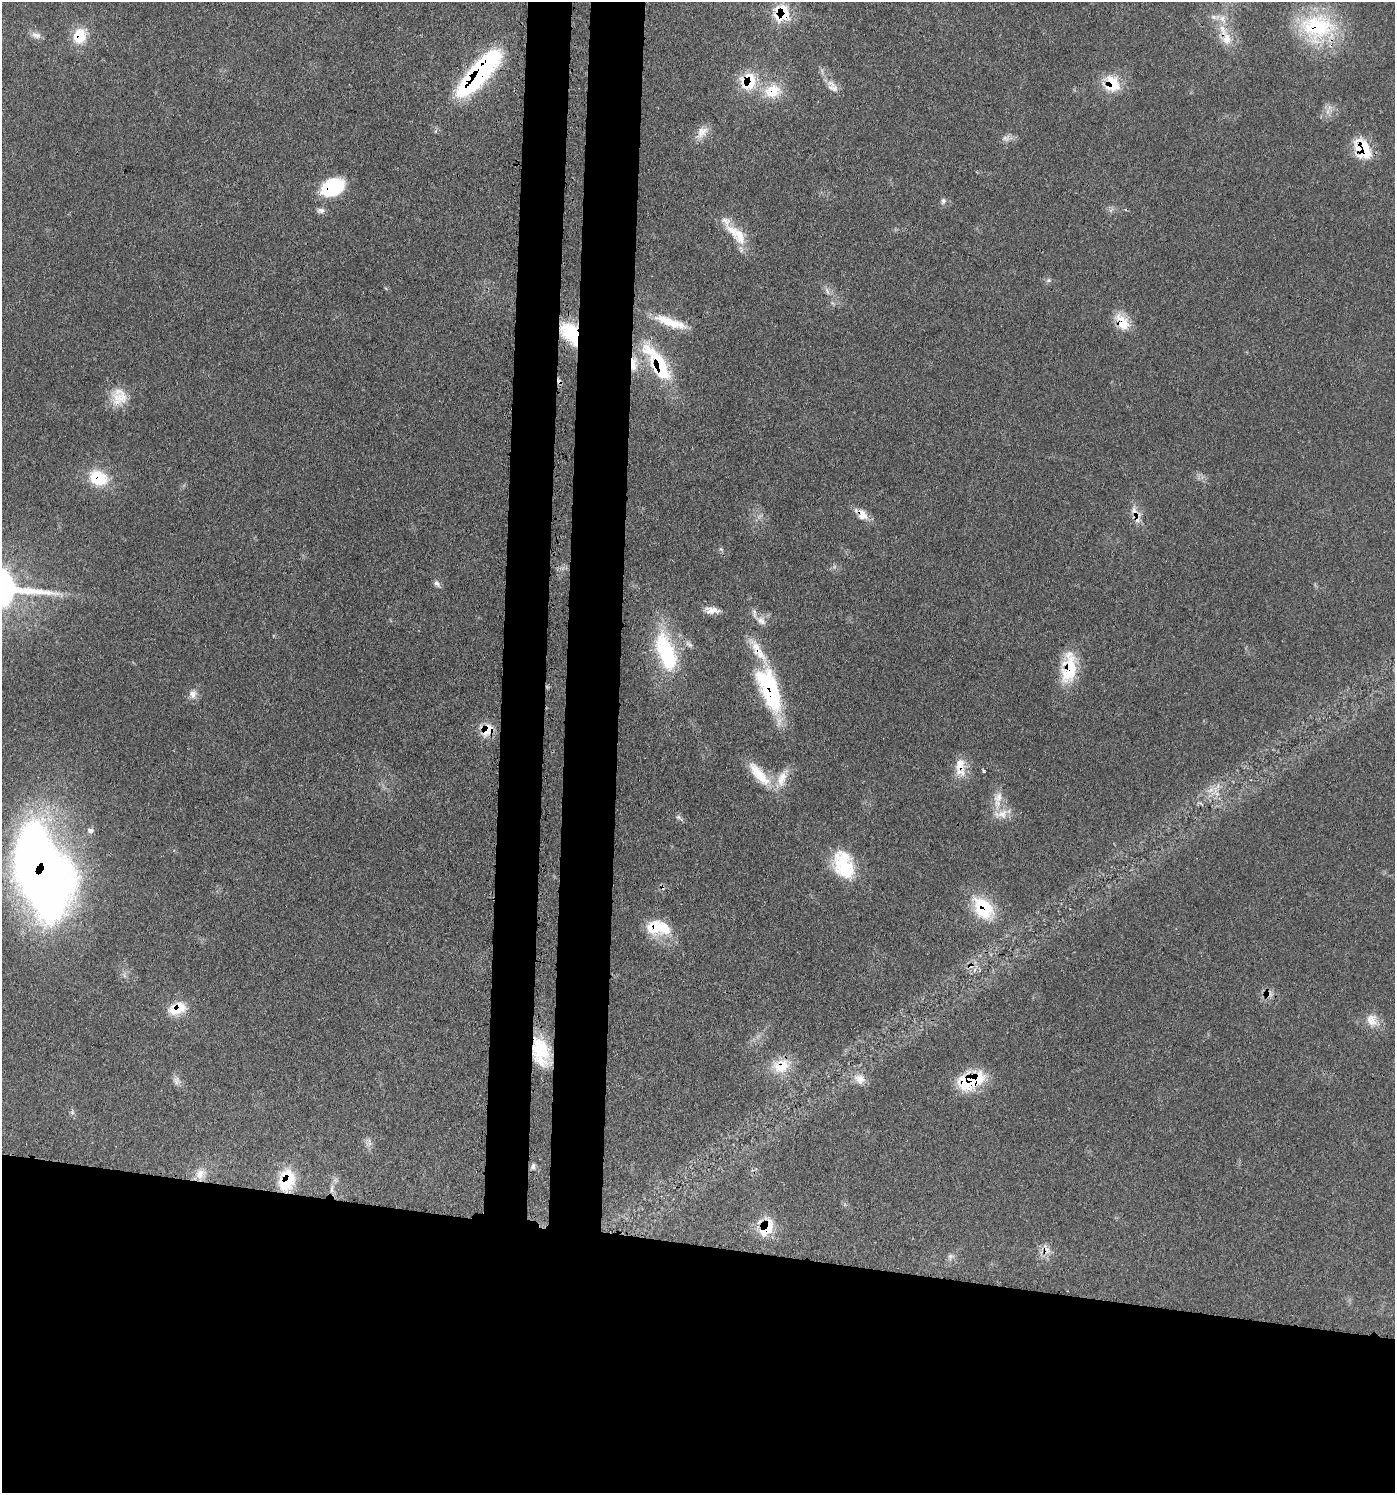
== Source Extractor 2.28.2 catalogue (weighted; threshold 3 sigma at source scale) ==
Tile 8 of 3 x 3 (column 2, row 3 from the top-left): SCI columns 1688-3080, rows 80-1570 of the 4632 x 4608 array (HDU 1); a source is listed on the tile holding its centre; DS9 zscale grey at full resolution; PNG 1397 x 1495 px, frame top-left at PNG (2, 2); no overlay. Shown black and unused: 22% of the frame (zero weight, under 3 of 4 exposures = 8% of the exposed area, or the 3 px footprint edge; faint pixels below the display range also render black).
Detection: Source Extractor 2.28.2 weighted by HDU 2 'WHT'; one run over the whole footprint, this tile lists its part. Background 0.13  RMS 0.0055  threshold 0.0246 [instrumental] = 3 sigma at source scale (4.5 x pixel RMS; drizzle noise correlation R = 1.50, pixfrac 1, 0.05/0.05 arcsec/px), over >= 5 px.
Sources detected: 77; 1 too faint to see at this stretch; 5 cosmic-ray / hot-pixel residue — not listed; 6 inside a brighter listed object's ellipse — not listed separately; the other 65 listed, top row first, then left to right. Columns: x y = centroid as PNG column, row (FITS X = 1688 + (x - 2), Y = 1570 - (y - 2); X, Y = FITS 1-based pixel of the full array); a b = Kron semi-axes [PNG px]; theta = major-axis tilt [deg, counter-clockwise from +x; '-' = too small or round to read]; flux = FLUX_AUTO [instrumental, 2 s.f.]
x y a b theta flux
782 13 21 18 83 20
1214 17 12 6 -18 2.4
1222 19 12 7 -66 3.7
1317 27 46 36 5 54
36 35 14 8 -19 3.1
80 36 20 16 74 14
1227 39 18 11 77 7.5
479 73 53 15 48 130
748 81 23 20 69 21
1112 83 22 18 -77 16
833 88 15 8 -9 3.7
772 91 24 18 20 16
702 132 20 11 46 6.3
1006 138 13 8 15 2.9
1366 152 30 16 -68 17
332 187 25 17 25 32
943 201 8 6 74 1.6
321 210 8 8 - 2.2
737 234 41 14 -44 15
1048 280 7 5 60 1.1
827 291 12 4 -65 1.9
670 322 44 10 -19 15
1122 322 24 14 -58 11
570 333 26 17 -56 25
634 364 24 9 88 8.2
658 364 53 16 -57 42
119 397 23 21 -89 12
98 478 23 18 -20 21
1134 511 13 7 -74 4.2
862 515 17 12 -59 6
437 583 11 6 -41 1.9
712 610 18 8 -1 5
761 621 13 9 -36 4.1
666 652 51 21 -71 49
1069 668 41 18 83 24
770 690 59 22 -69 62
193 694 12 10 88 3.6
486 730 15 13 47 11
960 765 23 14 79 9.4
984 771 3 3 - 1.1
759 774 42 13 -49 16
782 779 24 12 72 9.2
1210 790 10 5 35 2.8
998 797 26 11 78 7.9
678 817 6 5 - 1.2
90 830 9 7 -8 2
844 866 36 23 -75 28
42 873 71 36 -73 710
983 908 32 21 -52 26
658 928 33 19 -7 20
177 1008 21 13 21 13
1371 1020 18 15 -71 7.6
541 1052 35 19 -74 26
781 1066 25 19 17 14
860 1079 16 13 -27 6.4
176 1081 12 10 -55 2.9
970 1081 29 15 19 35
369 1142 13 3 -80 1.7
533 1166 8 5 90 1.7
200 1174 16 13 38 7.3
287 1180 23 16 76 25
332 1189 13 4 87 2.5
767 1228 24 14 55 15
1047 1249 16 7 -64 4.1
950 1257 10 7 70 2.1
Overlapping masked pixels (flux is a lower limit): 31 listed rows (the first 20) at x y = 782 13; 1317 27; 80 36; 1227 39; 479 73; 748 81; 1112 83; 772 91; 1366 152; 332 187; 1122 322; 570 333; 634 364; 658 364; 98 478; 1134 511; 862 515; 1069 668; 770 690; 486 730
Unlisted compact peaks at least as high as the median listed source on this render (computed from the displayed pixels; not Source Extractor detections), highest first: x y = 48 593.